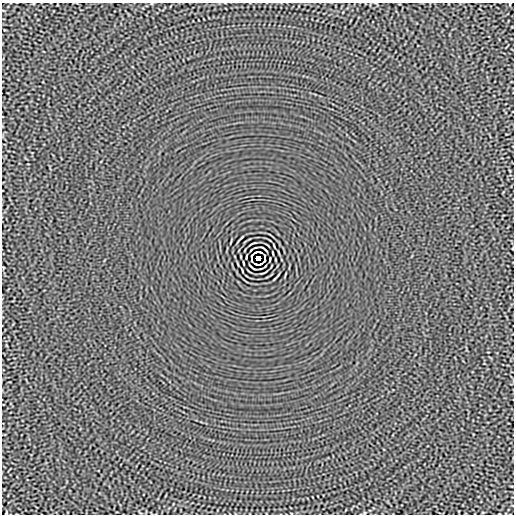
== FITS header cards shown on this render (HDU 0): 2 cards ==
NAXIS1  =                  512
NAXIS2  =                  512

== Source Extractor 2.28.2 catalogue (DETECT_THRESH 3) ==
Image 512 x 512 px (HDU 0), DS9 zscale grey, 1 PNG px = 1 image px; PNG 516 x 516 px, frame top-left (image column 1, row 512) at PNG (2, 3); no overlay
Background -3.18e-06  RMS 0.0015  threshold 0.00439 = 3 sigma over >= 5 px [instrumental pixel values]
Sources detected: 12; all 12 listed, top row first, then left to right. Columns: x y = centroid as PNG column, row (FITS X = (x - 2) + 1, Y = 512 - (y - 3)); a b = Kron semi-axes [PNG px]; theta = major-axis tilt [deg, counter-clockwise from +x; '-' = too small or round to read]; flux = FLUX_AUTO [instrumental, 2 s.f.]
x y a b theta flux
264 249 7 2 -40 0.11
256 252 5 2 - 0.085
251 256 4 2 - 0.078
265 256 3 2 - 0.084
258 258 4 4 - 3.7
251 260 3 2 - 0.084
265 260 4 2 - 0.078
243 263 4 2 - 0.082
256 264 4 2 - 0.081
260 264 5 2 - 0.087
252 267 7 2 -40 0.11
6 513 4 2 - 0.077
At the frame edge (FLAGS 8, measured only in part): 1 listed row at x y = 6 513